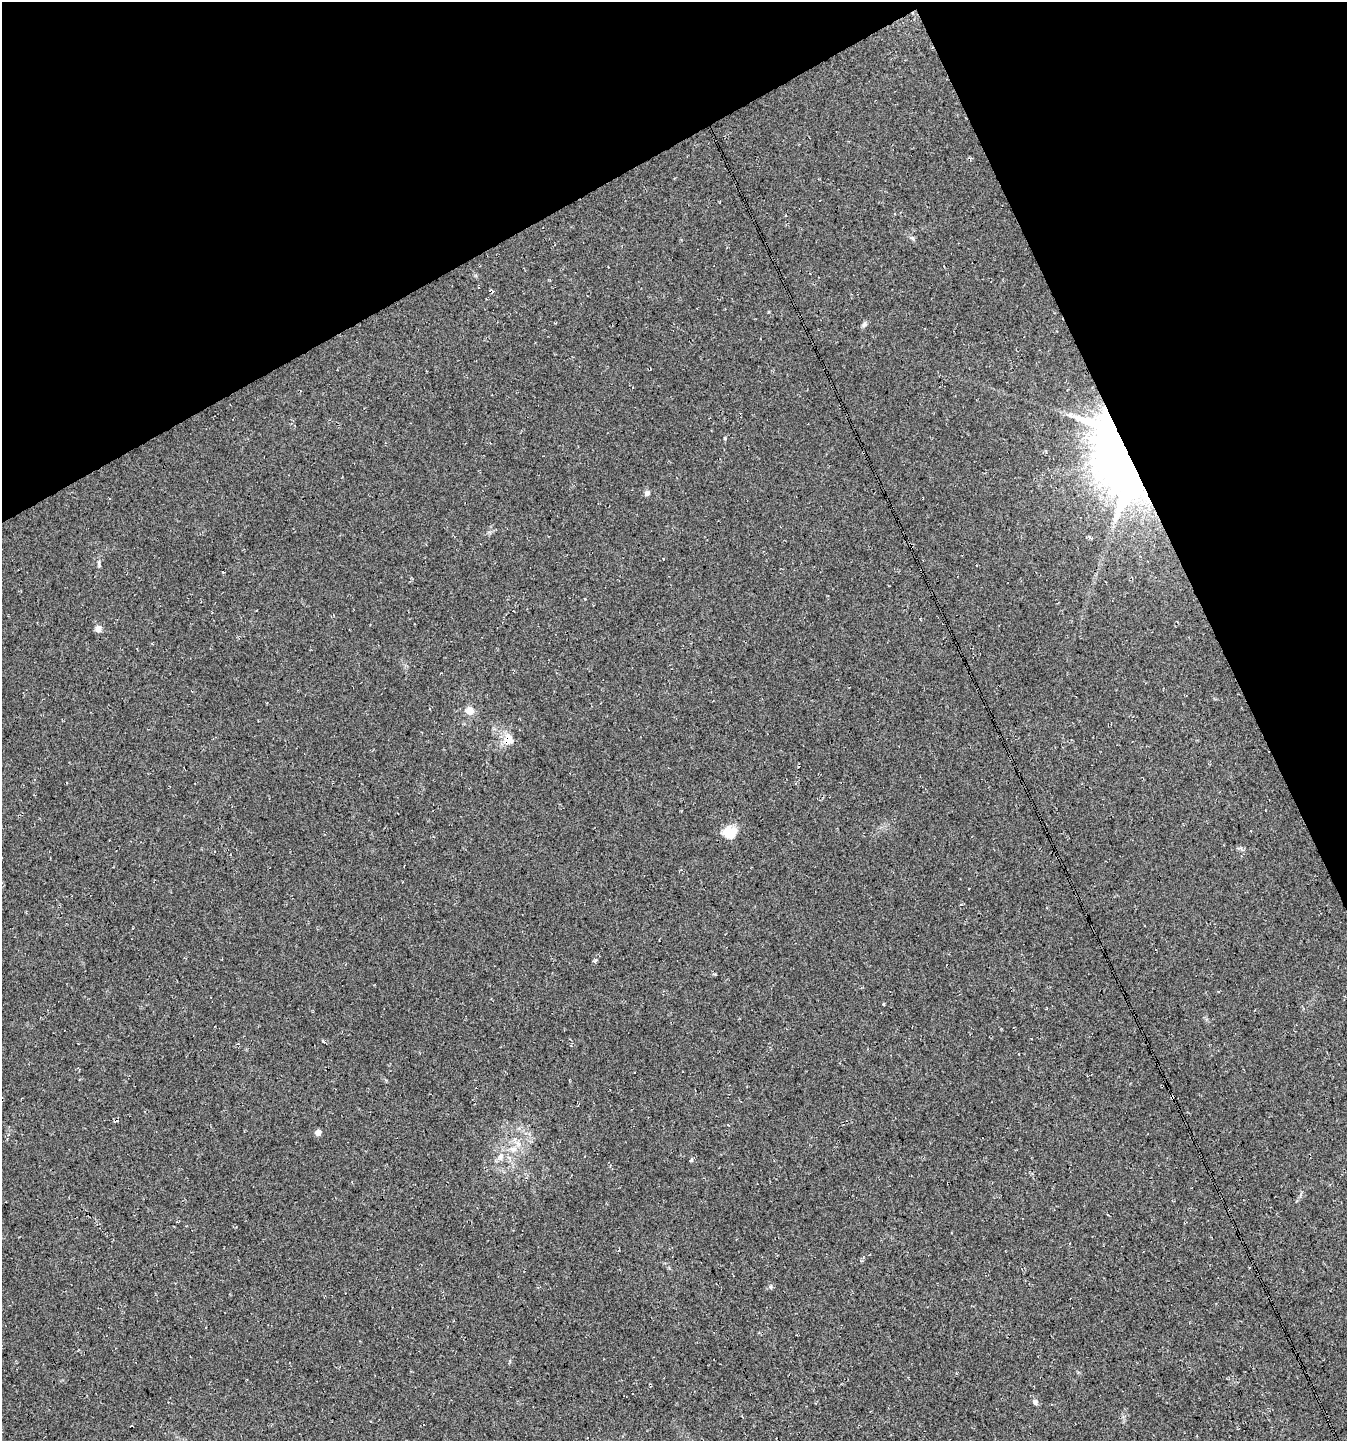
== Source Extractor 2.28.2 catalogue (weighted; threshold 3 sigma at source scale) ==
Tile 3 of 4 x 4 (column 3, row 1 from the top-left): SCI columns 2791-4135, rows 4321-5759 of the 5639 x 5759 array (HDU 1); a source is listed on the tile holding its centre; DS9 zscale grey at full resolution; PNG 1349 x 1443 px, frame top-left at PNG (2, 2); no overlay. Shown black and unused: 23% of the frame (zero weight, under 3 of 4 exposures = <1% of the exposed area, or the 3 px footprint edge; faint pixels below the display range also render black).
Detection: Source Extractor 2.28.2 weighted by HDU 2 'WHT'; one run over the whole footprint, this tile lists its part. Background 0.0264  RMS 0.0068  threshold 0.0304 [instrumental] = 3 sigma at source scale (4.5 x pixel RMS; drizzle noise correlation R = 1.50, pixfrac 1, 0.0396/0.0396 arcsec/px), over >= 5 px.
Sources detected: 20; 2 inside a brighter object's white glare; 1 cosmic-ray / hot-pixel residue — not listed; the other 17 listed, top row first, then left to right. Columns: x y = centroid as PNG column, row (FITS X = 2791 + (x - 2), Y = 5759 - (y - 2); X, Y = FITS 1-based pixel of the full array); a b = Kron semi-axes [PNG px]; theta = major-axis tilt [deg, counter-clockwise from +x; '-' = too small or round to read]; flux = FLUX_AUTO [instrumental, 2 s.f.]
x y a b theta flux
912 238 6 5 - 1.2
491 291 6 3 -10 1.1
864 324 9 5 65 1.5
725 438 6 3 74 0.67
1123 455 73 67 77 380
647 493 8 6 0 1.8
99 563 11 4 -87 1.4
98 628 7 7 - 3.5
469 710 10 10 - 5.2
509 739 19 10 -74 7.4
729 832 15 13 2 12
318 1132 5 5 - 4.3
513 1149 10 7 2 3.8
501 1157 11 8 70 3.9
691 1160 5 4 - 0.93
771 1287 6 4 -89 0.95
1035 1402 7 6 - 1.9
Overlapping masked pixels (flux is a lower limit): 3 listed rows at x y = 491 291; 1123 455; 509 739
Unlisted compact peaks at least as high as the median listed source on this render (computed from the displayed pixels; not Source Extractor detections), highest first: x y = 595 960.